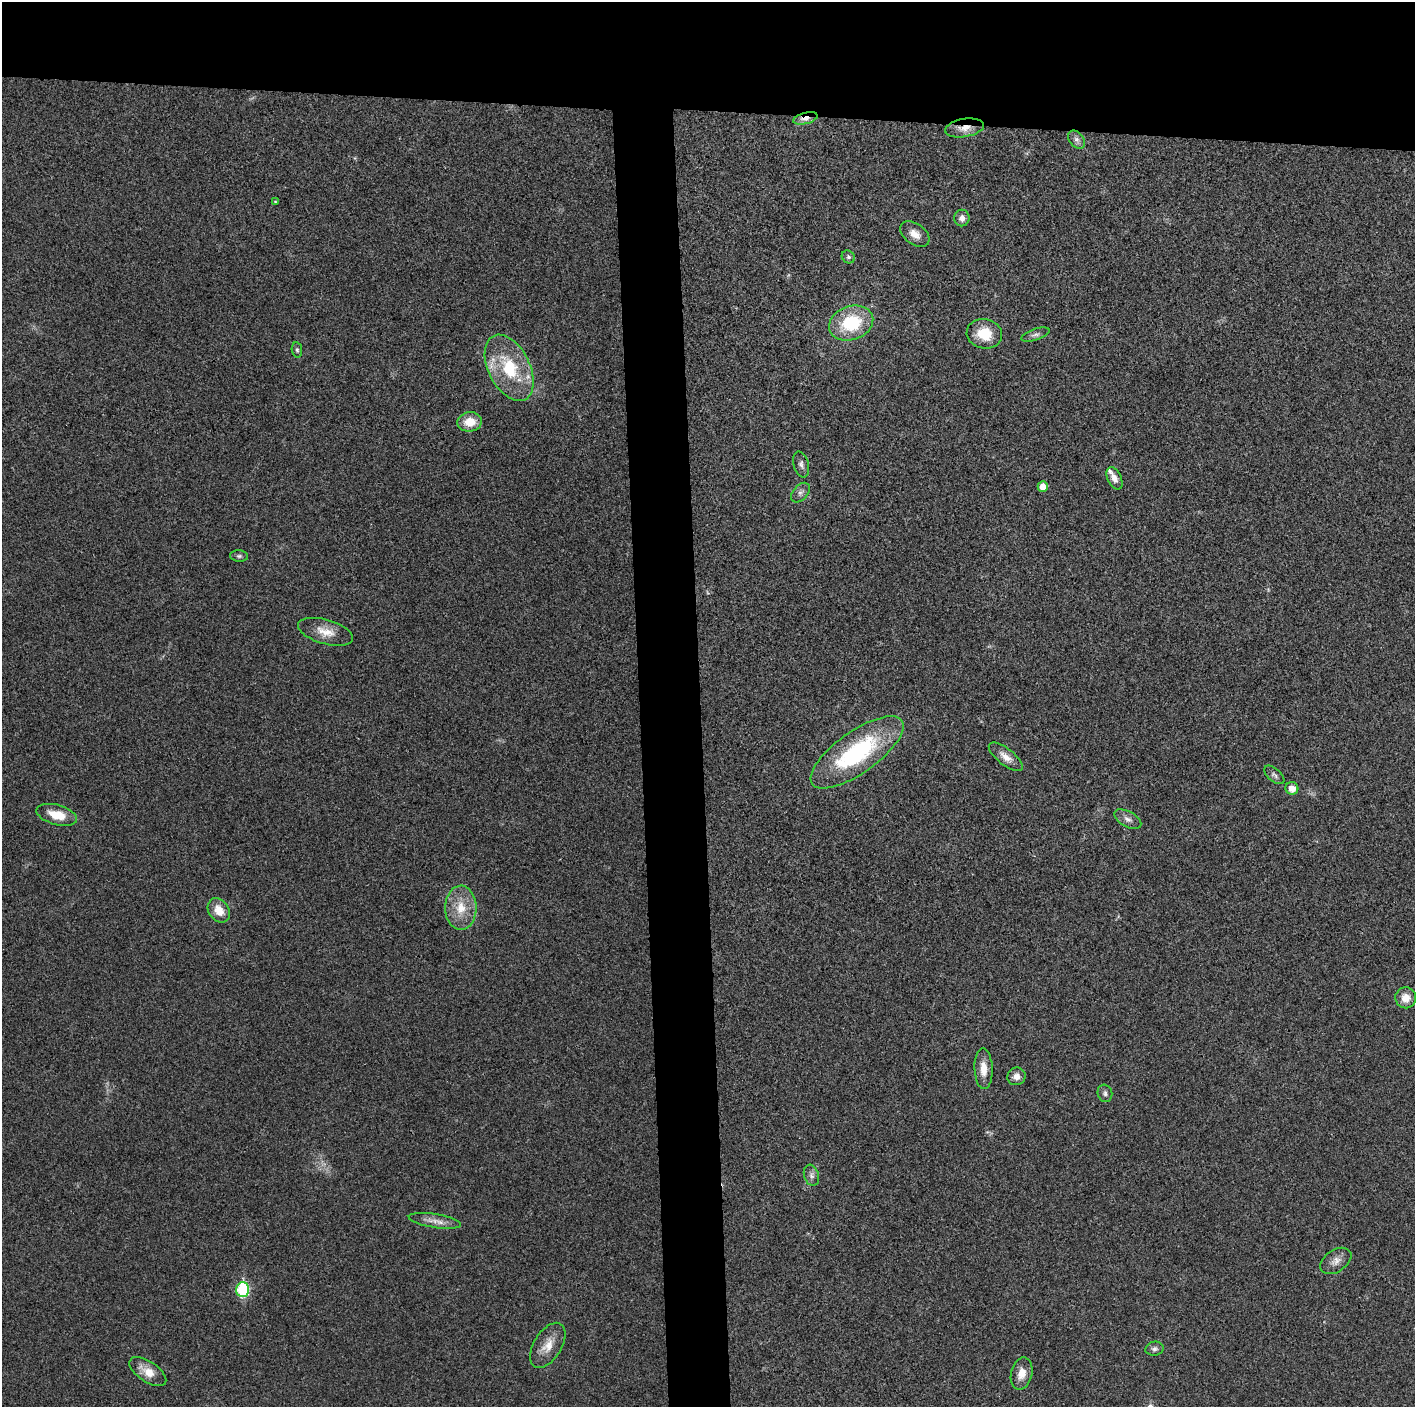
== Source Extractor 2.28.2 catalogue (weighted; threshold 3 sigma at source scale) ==
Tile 2 of 3 x 3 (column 2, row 1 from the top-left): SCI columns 1415-2827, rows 2817-4221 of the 4252 x 4226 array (HDU 1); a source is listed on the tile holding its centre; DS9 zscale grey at full resolution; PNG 1417 x 1409 px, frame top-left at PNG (2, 2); each listed source drawn as its Kron ellipse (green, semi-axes under 4 px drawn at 4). Shown black and unused: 12% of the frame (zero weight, under 3 of 4 exposures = <1% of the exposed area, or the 3 px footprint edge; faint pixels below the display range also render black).
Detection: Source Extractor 2.28.2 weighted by HDU 2 'WHT'; one run over the whole footprint, this tile lists its part. Background 0.0204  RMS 0.0055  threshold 0.025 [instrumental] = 3 sigma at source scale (4.5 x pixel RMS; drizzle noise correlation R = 1.50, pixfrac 1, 0.05/0.05 arcsec/px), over >= 5 px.
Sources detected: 40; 1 inside a brighter listed object's ellipse — not listed separately; the other 39 listed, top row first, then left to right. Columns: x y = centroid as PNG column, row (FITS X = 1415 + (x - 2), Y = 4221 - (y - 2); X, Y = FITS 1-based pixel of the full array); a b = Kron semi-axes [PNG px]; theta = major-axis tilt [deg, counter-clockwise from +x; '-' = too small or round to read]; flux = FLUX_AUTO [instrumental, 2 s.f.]
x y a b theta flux
805 118 12 5 14 4.2
964 128 19 9 9 6.1
1077 140 10 7 -51 2.3
275 202 4 4 - 0.55
962 218 8 7 - 2.8
915 234 16 10 -35 5.1
848 257 7 6 - 1.2
851 323 22 17 20 31
984 334 18 14 -13 14
1035 335 15 5 18 2.1
297 350 8 5 -80 1.1
509 368 36 20 -63 32
470 422 12 9 7 9
801 464 13 7 -74 2.3
1114 478 12 7 -64 3.7
1043 487 5 5 - 5.7
800 493 11 7 49 2.3
239 556 9 5 -6 1.3
325 632 28 12 -16 9.1
857 752 55 21 35 68
1006 757 21 8 -38 5.1
1274 775 12 6 -40 1.8
1292 788 6 6 - 4.9
57 815 21 10 -15 10
1128 819 15 7 -29 3.2
461 908 22 15 -89 13
219 910 13 10 -54 7.8
1406 998 10 10 - 5.8
984 1069 20 9 -88 6.8
1016 1076 9 8 - 3.8
1105 1093 9 7 -73 1.7
811 1175 11 7 -72 2.4
435 1221 26 7 -9 5.3
1336 1261 17 11 34 4.6
243 1290 7 6 - 52
548 1345 25 14 58 9.1
1154 1349 9 7 10 1.8
148 1372 21 10 -34 7.6
1022 1373 16 10 77 6.7
Overlapping masked pixels (flux is a lower limit): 2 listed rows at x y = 805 118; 964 128